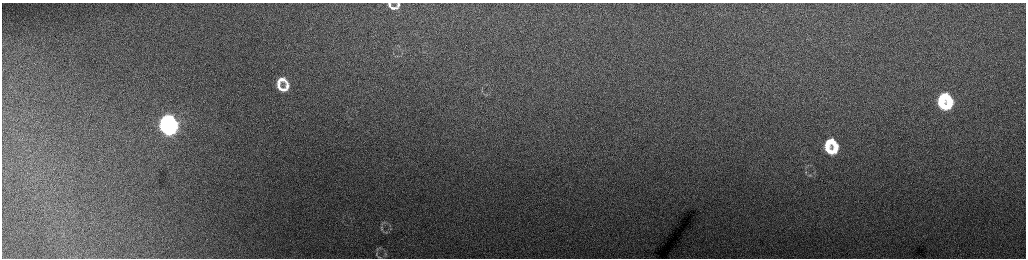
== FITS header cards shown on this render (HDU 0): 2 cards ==
NAXIS1  =                 2048 /fastest changing axis
NAXIS2  =                  512 /next to fastest changing axis

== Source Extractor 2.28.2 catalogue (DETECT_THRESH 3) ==
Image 2048 x 512 px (HDU 0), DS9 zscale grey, zoomed out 1/2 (1 PNG px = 2 x 2 image px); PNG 1028 x 260 px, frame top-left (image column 1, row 511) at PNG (2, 3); no overlay
Background 159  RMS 1.8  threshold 5.41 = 3 sigma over >= 5 px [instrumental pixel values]
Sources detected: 29; all 29 listed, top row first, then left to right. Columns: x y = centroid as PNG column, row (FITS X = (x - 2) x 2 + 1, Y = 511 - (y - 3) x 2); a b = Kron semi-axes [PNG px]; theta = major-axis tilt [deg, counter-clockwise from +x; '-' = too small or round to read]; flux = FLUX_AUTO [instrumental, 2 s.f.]
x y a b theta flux
389 4 4 3 - 840
398 5 6 2 73 880
393 8 6 2 -9 1100
402 53 3 2 - 260
281 80 13 7 17 3600
278 86 7 4 89 1600
287 86 11 5 -88 2300
283 89 11 4 -4 2200
943 97 10 6 18 15000
941 103 6 3 -90 7600
950 104 10 5 88 11000
944 106 9 4 -19 10000
168 120 9 5 -1 42000
164 126 10 4 -88 45000
173 126 9 5 89 40000
168 130 10 4 -8 38000
829 142 11 7 20 8500
827 148 6 4 88 3800
836 148 10 5 90 6000
830 151 9 4 -16 5900
806 172 4 3 - 330
810 175 5 3 - 380
381 229 6 4 -82 760
390 229 4 3 - 430
386 232 7 3 -4 530
379 248 6 4 32 700
376 254 7 4 -90 710
385 254 5 4 - 630
379 257 6 3 -23 460
At the frame edge (FLAGS 8, measured only in part): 1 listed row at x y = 379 257